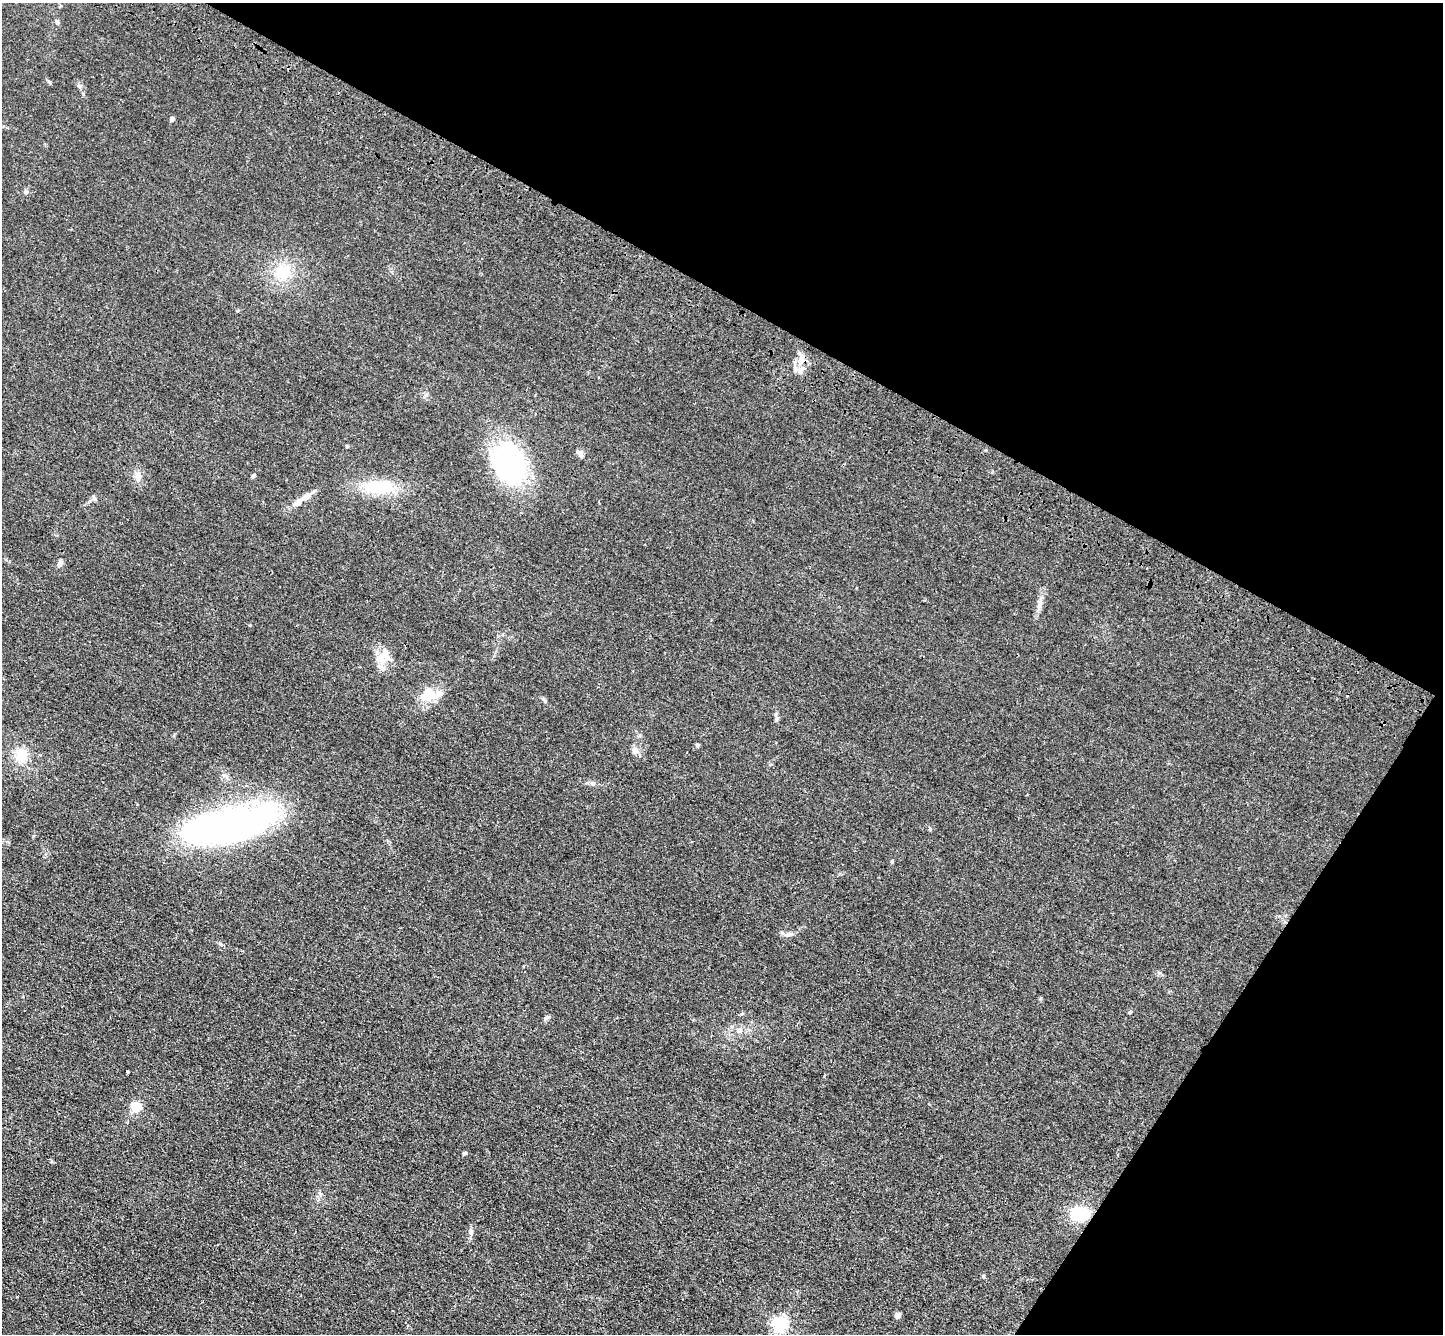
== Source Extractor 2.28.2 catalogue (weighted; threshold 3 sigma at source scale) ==
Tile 8 of 4 x 4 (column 4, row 2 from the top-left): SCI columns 4390-5830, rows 3053-4384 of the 5898 x 5967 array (HDU 1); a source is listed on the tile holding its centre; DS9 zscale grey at full resolution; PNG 1445 x 1336 px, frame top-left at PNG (2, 3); no overlay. Shown black and unused: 30% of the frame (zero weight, under 3 of 4 exposures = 6% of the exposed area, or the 3 px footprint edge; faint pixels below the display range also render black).
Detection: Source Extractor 2.28.2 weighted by HDU 2 'WHT'; one run over the whole footprint, this tile lists its part. Background 0.0117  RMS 0.0039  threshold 0.0178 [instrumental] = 3 sigma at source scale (4.5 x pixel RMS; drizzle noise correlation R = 1.50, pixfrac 1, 0.05/0.05 arcsec/px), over >= 5 px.
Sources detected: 41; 2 inside a brighter object's white glare — not listed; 2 inside a brighter listed object's ellipse — not listed separately; the other 37 listed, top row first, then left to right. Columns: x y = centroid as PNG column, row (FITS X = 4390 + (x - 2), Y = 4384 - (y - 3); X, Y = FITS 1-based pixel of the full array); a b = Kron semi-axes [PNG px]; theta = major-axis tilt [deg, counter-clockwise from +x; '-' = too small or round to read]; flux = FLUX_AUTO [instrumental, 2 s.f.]
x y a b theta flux
79 86 7 5 -28 1.1
172 119 5 4 - 1.3
26 192 6 6 - 0.79
283 272 20 19 - 11
801 357 11 6 63 2.1
801 370 13 5 48 1.9
347 446 4 4 - 0.42
579 453 11 6 -43 1.5
506 464 51 43 -49 46
138 475 11 8 -79 2
253 476 5 5 - 0.66
379 487 31 15 0 17
306 496 21 7 29 3.3
94 498 9 4 -64 0.7
60 563 9 6 63 1.2
1039 606 7 4 71 1
250 625 4 3 - 0.29
386 655 18 9 -70 4.3
429 694 20 18 8 8.5
544 700 11 3 -59 0.6
777 718 6 4 18 0.55
697 745 6 4 89 0.62
635 750 9 8 - 1.7
21 756 14 13 - 8.1
593 784 6 4 -46 0.72
225 830 77 34 11 150
892 861 4 4 - 0.41
788 934 12 6 17 1.5
1130 1012 6 3 19 0.39
739 1031 10 8 11 2
128 1072 3 2 - 0.39
136 1107 5 5 - 28
464 1153 5 4 - 0.48
1081 1213 24 19 -3 11
471 1232 7 5 88 0.94
898 1315 4 4 - 3.7
780 1324 6 6 - 91
Unlisted compact peaks at least as high as the median listed source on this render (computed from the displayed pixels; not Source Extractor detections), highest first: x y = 930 829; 546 1018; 983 1276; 220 944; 1041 998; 1159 973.